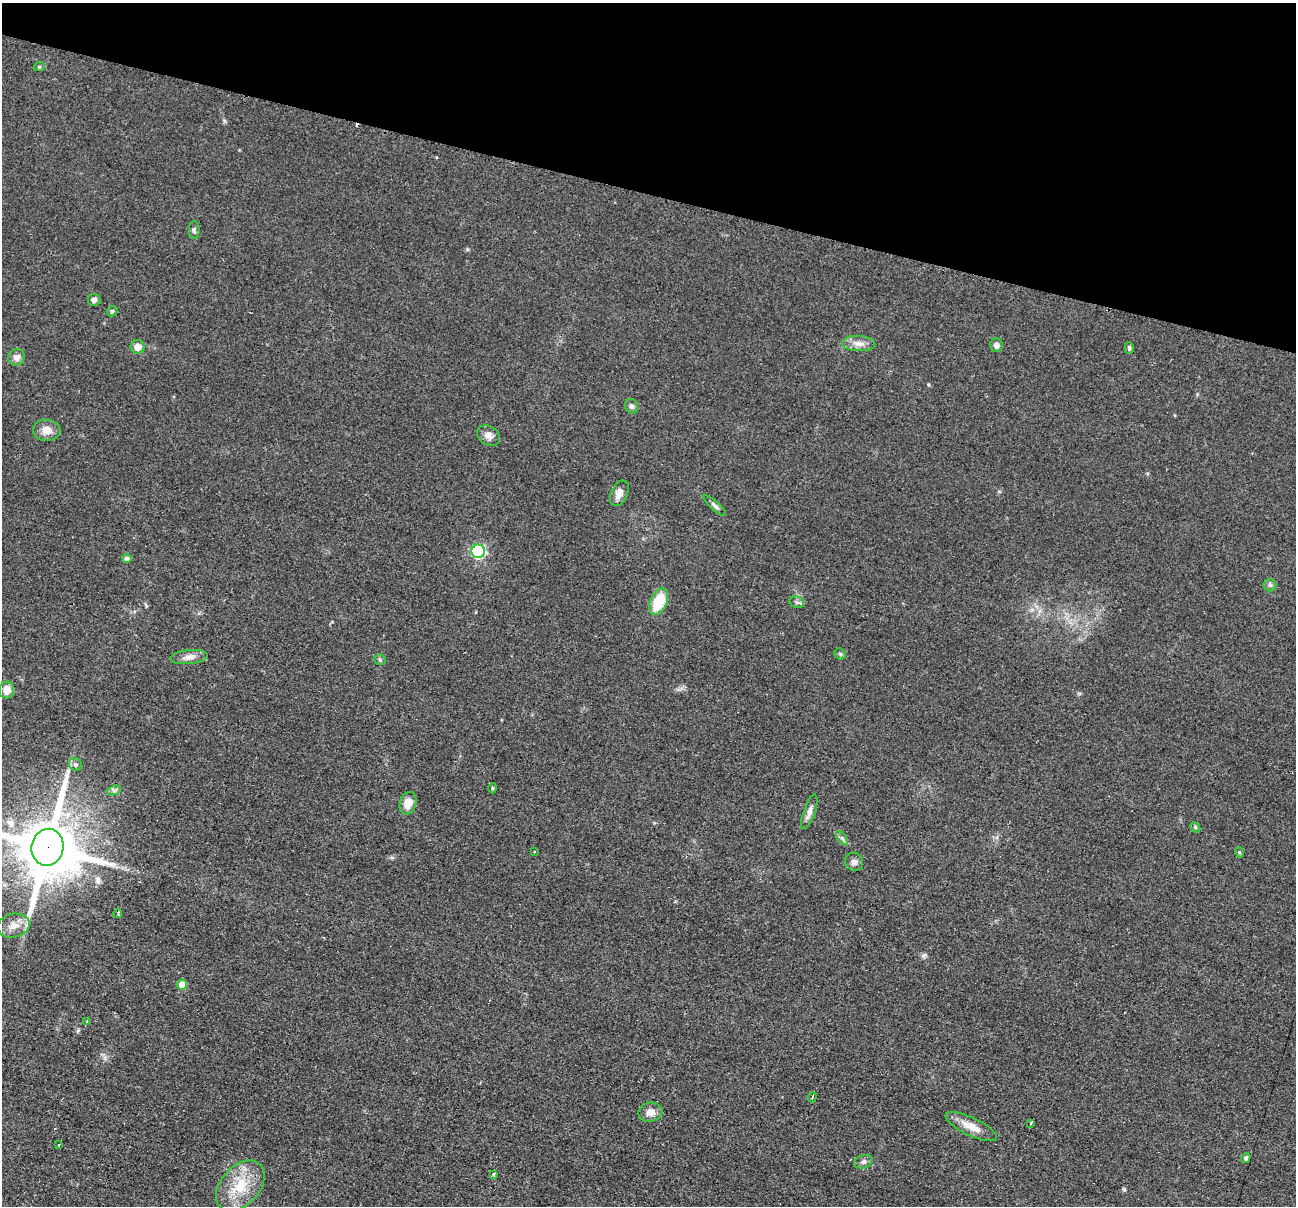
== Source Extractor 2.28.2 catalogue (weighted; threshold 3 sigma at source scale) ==
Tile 2 of 4 x 4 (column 2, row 1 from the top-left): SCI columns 1303-2596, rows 3871-5074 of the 5194 x 5209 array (HDU 1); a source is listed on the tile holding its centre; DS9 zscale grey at full resolution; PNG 1298 x 1208 px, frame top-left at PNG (2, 3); each listed source drawn as its Kron ellipse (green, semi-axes under 4 px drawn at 4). Shown black and unused: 16% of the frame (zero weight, under 2 of 3 exposures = <1% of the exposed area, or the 3 px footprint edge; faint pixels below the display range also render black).
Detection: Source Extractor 2.28.2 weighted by HDU 2 'WHT'; one run over the whole footprint, this tile lists its part. Background 0.0439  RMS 0.0074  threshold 0.0332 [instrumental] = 3 sigma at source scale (4.5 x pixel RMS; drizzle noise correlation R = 1.50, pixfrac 1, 0.05/0.05 arcsec/px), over >= 5 px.
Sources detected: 48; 1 cosmic-ray / hot-pixel residue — neither listed nor drawn; the other 47 listed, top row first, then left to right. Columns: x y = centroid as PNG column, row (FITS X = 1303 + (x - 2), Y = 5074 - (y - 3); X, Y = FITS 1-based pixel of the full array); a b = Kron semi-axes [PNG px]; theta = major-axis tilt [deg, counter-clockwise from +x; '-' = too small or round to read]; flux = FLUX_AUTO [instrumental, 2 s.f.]
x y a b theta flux
39 67 5 3 - 0.83
194 230 9 5 -88 1.7
94 300 6 6 - 2.8
112 311 6 4 46 1.1
859 343 17 7 -3 5.8
996 345 6 6 - 2.6
138 347 7 6 - 7.1
1129 348 6 4 -90 1.7
16 357 8 8 - 4.6
632 406 7 6 - 2.1
47 430 14 10 -2 7.7
489 436 12 9 -34 4.6
619 493 13 8 65 6.1
715 506 14 4 -42 2.3
478 551 7 6 - 110
127 559 4 4 - 2.9
1270 585 6 6 - 1.9
659 602 14 8 65 27
797 602 7 5 -21 1.8
840 654 6 5 - 1.2
189 657 19 7 6 5.2
380 660 6 5 - 1.2
7 690 8 7 - 7.6
75 764 7 6 - 2.2
493 788 5 3 - 0.75
114 790 7 4 19 1.8
408 803 11 8 73 8.2
809 812 18 5 71 4.7
1195 827 6 4 -46 1.1
842 838 8 4 -54 1.7
48 847 18 16 77 6500
534 851 3 2 - 0.92
1239 852 5 3 - 0.84
854 862 9 8 - 3
118 913 4 3 - 0.89
14 926 16 11 11 8.5
182 985 5 5 - 13
87 1022 4 3 - 1.2
812 1097 5 3 - 1.2
650 1112 12 9 10 6
1031 1123 3 3 - 4.1
971 1127 28 9 -25 11
59 1144 3 2 - 1.9
1246 1158 5 4 - 1.6
863 1162 9 6 18 2.4
494 1174 4 3 - 1.2
240 1186 29 19 48 28
Overlapping masked pixels (flux is a lower limit): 1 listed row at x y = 48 847
Isophote crosses this tile's border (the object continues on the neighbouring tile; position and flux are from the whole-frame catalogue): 1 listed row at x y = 48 847